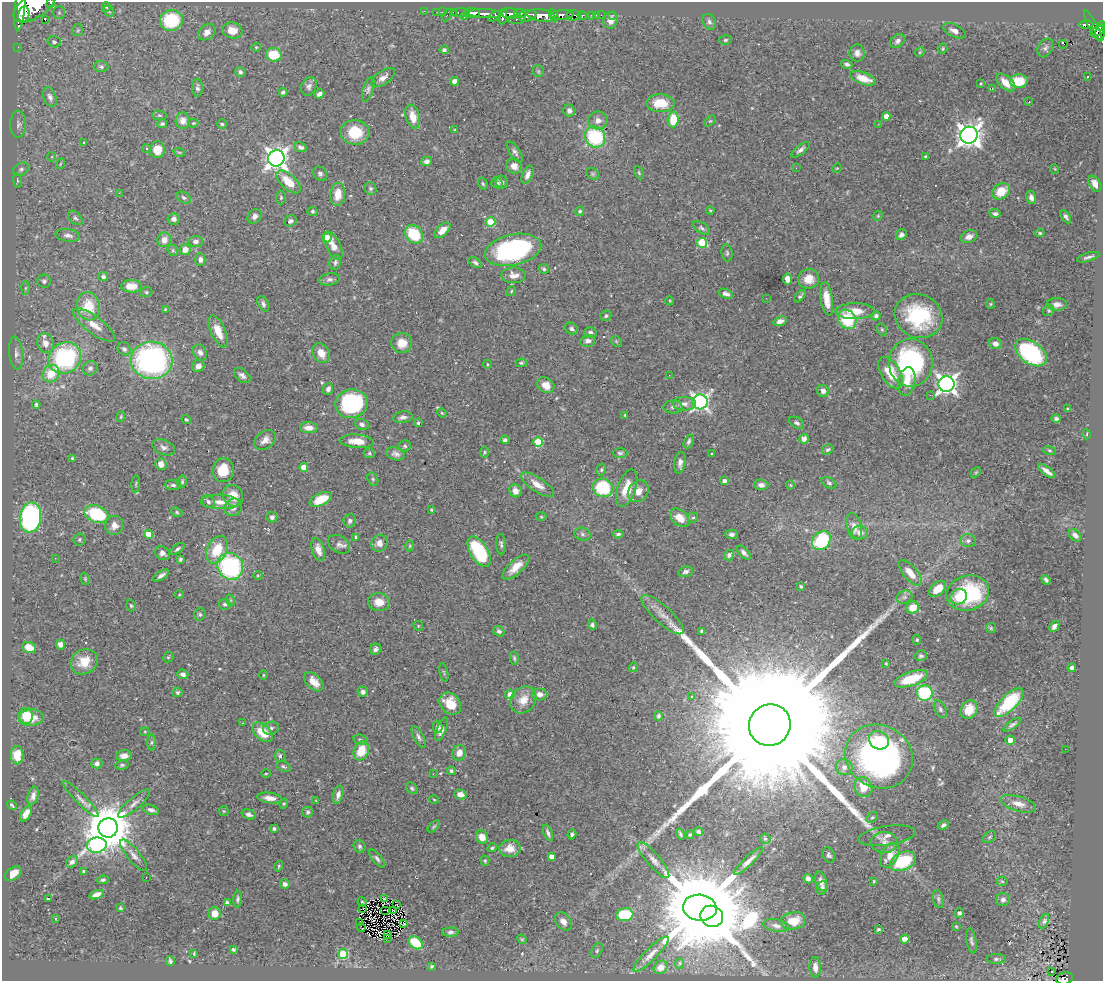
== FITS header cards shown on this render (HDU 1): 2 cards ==
NAXIS1  =                 1101
NAXIS2  =                  979

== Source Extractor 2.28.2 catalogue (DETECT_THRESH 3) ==
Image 1101 x 979 px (HDU 1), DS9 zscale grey, 1 PNG px = 1 image px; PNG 1105 x 983 px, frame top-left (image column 1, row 979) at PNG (2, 2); each listed source drawn as its Kron ellipse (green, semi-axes under 4 px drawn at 4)
Background 0.64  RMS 0.021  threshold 0.0628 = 3 sigma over >= 5 px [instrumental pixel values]
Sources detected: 518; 5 with non-positive FLUX_AUTO (blend fragments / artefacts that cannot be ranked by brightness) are neither listed nor drawn; of the other 513, the 500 brightest by FLUX_AUTO listed and drawn (13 fainter detections omitted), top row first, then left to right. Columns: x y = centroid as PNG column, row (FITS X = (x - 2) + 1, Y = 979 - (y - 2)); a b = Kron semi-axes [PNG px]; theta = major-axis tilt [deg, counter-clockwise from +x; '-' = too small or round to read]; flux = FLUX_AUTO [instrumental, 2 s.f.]
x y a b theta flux
51 3 3 2 - 190
35 6 24 12 34 7600
106 7 4 4 - 1.6
20 9 21 5 84 4400
109 11 6 5 - 2.3
424 11 2 2 - 17
436 12 2 2 - 16
442 12 2 2 - 17
453 12 3 2 - 35
461 12 9 3 1 110
59 13 6 5 - 3
472 13 8 5 2 1700
520 13 6 3 -9 460
24 14 8 5 79 2300
485 14 18 4 -2 1900
510 14 8 5 -3 860
447 15 7 3 63 100
541 15 14 6 -8 3200
554 15 6 3 -67 670
562 15 11 5 3 1500
573 15 7 5 4 320
592 15 3 3 - 65
596 15 2 2 - 13
601 15 2 2 - 16
613 15 2 2 - 14
494 16 7 4 29 410
527 16 9 5 11 1200
582 16 4 3 - 170
464 17 4 3 - 26
503 17 8 4 79 640
45 20 3 2 - 2
171 20 11 10 - 82
517 20 9 4 1 280
611 20 8 7 - 9
709 22 8 6 -61 4.5
1086 25 7 3 1 280
1093 26 17 4 -63 320
1101 26 5 4 - 350
78 30 6 5 - 2.6
232 30 10 8 -11 16
954 31 12 6 -26 7.3
1098 31 8 4 35 530
207 32 9 7 40 7.2
1100 34 7 4 -89 370
725 40 6 4 16 2.4
898 41 8 6 37 5.3
54 42 7 5 -19 3.3
1063 44 4 2 - 5.6
18 47 2 2 - 13
256 47 5 4 - 1.6
1045 48 10 7 59 4.6
943 49 5 5 - 2.1
444 50 4 4 - 4.3
920 52 5 4 - 1.6
857 53 8 7 - 6.6
274 55 8 6 -8 41
847 64 6 4 -16 3.9
101 67 7 5 -3 3.1
538 71 6 5 - 2.2
240 72 5 5 - 3.5
1087 77 3 2 - 1.3
383 78 13 7 35 8.2
863 78 13 6 -19 22
455 81 4 4 - 12
1019 81 9 7 1 39
1006 82 11 6 -40 18
981 83 3 2 - 1.4
309 86 10 7 66 5.1
197 88 9 5 -90 4.3
368 89 12 5 72 4.2
992 89 3 2 - 1.2
283 92 4 3 - 3.1
319 94 5 4 - 4.9
50 97 10 6 -68 5.9
1029 102 3 2 - 1.7
660 103 14 9 -1 34
569 111 6 5 - 6.1
159 115 7 4 -6 2.2
886 116 4 4 - 15
413 117 12 7 -76 17
673 119 8 5 86 35
598 120 10 9 - 9.1
183 121 8 7 - 9.1
710 121 6 4 43 1.8
193 123 5 4 - 1.6
18 124 13 8 89 6.9
162 124 5 3 - 2.8
222 124 4 4 - 1.9
878 124 3 3 - 1.5
455 130 3 3 - 1.4
355 132 14 12 -7 43
969 135 9 8 - 1200
595 137 11 9 -53 110
84 142 3 2 - 1.3
301 147 6 4 -22 4
146 149 4 3 - 1.7
157 150 8 7 - 21
800 150 11 4 38 4.8
179 152 6 3 -18 1.4
515 152 12 5 -56 4.8
52 157 5 3 - 1.5
926 157 4 3 - 2.2
276 158 8 8 - 980
427 161 6 4 15 5
60 164 5 3 - 1.4
514 166 8 7 - 9.8
796 168 2 2 - 4
837 168 5 3 - 1.2
21 169 8 6 28 3.9
1055 169 5 3 - 1.1
639 173 7 4 -64 1.9
320 174 8 6 -45 3.6
593 174 7 5 -32 2.3
527 175 9 5 67 7.3
17 181 7 3 -81 1.7
288 182 15 7 -41 27
502 182 6 6 - 4.4
497 183 6 5 - 3.4
483 184 6 4 -71 2.1
1095 184 9 5 -59 9.6
370 188 6 5 - 2.7
1001 191 9 7 29 26
119 193 2 2 - 25
338 194 11 7 82 20
1031 197 7 5 -74 5.3
184 198 8 5 -30 3.1
281 198 7 5 89 2.2
710 210 4 3 - 1.3
312 211 5 5 - 2.4
580 211 5 4 - 2.9
995 213 5 4 - 4.1
255 216 8 6 49 6.1
878 216 5 4 - 1.7
1066 217 7 4 -58 3.8
75 218 8 5 -46 3.3
174 219 6 5 - 5.9
290 221 6 5 - 3.5
490 222 5 4 - 68
701 228 9 5 -33 3.6
442 230 10 5 44 15
1040 233 4 3 - 2
414 234 10 8 -46 55
68 235 12 6 -9 7
901 235 6 5 - 5.5
969 237 9 6 23 8.8
327 238 5 4 - 39
164 240 7 6 - 11
196 241 7 5 4 5.1
702 243 5 5 - 51
333 246 15 7 -64 13
173 250 6 5 - 2.1
185 250 5 5 - 11
513 250 28 15 12 220
727 253 8 5 -82 3
1088 257 11 3 17 4
200 259 6 5 - 5.6
335 262 7 5 77 3.5
475 263 7 4 -33 3.8
544 269 5 4 - 2.3
514 275 12 8 -1 11
103 276 5 4 - 3.7
329 279 10 6 10 4.5
787 279 5 4 - 11
809 279 10 9 - 19
44 281 7 6 - 3.5
131 286 10 6 0 14
25 288 6 4 88 2.3
511 291 5 4 - 1.6
146 292 6 5 - 2
726 294 7 4 -20 5.7
800 296 7 4 50 3
766 298 2 2 - 2.8
827 299 17 6 -82 18
670 301 4 3 - 1.2
263 304 8 5 -66 3.8
990 304 5 4 - 1.6
1057 304 10 6 -3 8.3
88 306 14 11 -78 36
165 309 4 3 - 1.4
1049 310 6 5 - 2.3
855 311 19 8 1 25
606 316 6 5 - 2.5
876 316 5 4 - 3.3
919 316 24 21 -26 110
847 319 10 8 -52 61
780 321 7 4 18 6.7
94 325 25 8 -37 19
572 329 7 5 -37 3.8
882 329 6 4 -68 2
218 331 17 7 -66 18
590 332 6 5 - 3.9
588 341 7 5 13 5.9
616 341 6 4 -45 2.2
45 343 10 8 -69 12
402 343 10 10 - 18
995 344 6 5 - 7.9
124 349 7 6 - 4
200 352 8 6 -56 6.1
16 353 16 7 -85 7.9
321 353 10 8 -56 16
1031 353 18 11 -34 190
65 358 17 15 39 180
152 360 21 18 -7 330
521 363 5 3 - 1.9
911 363 24 22 -90 220
487 364 4 3 - 1.3
198 366 6 6 - 8.2
90 368 7 6 - 4.6
890 373 17 9 -59 37
51 374 9 8 - 31
242 375 9 6 -40 5.5
669 375 2 2 - 4.3
907 381 14 8 79 17
946 384 8 8 - 810
546 385 9 7 -31 15
328 389 6 5 - 4.4
823 391 6 6 - 8.3
930 395 2 2 - 4.6
700 402 7 7 - 470
352 404 16 14 9 150
684 404 11 6 -1 7.3
36 405 4 3 - 2.4
673 407 9 6 2 4.6
1068 409 3 3 - 2.7
442 413 5 4 - 1.5
625 415 3 2 - 1.3
121 417 5 4 - 1.7
403 417 10 6 10 5.3
1056 419 4 4 - 3.3
186 420 5 3 - 1.7
418 423 3 3 - 2.4
797 423 8 5 -31 3.9
362 424 7 5 -22 4.6
309 428 9 5 -3 13
1087 434 5 3 - 1.7
804 439 5 4 - 6.8
265 440 12 8 35 9.6
505 440 4 4 - 3.1
357 441 17 6 -4 20
689 441 7 4 64 3.3
538 442 5 5 - 67
405 446 6 5 - 2.6
164 447 12 7 -22 6.1
828 449 6 4 32 3.1
1049 450 6 3 -19 1.7
484 452 5 3 - 1.6
369 453 5 5 - 2.2
620 453 7 4 -1 3
396 454 9 6 -16 6
712 454 3 3 - 1.2
72 458 3 3 - 1.6
680 463 11 5 82 6.2
161 464 6 5 - 10
304 467 4 4 - 23
223 470 12 10 80 29
601 470 6 4 77 2.4
1047 471 10 3 -38 7.4
976 472 6 4 45 1.7
373 479 7 5 -70 2.4
724 481 4 4 - 5.1
182 482 6 4 77 2.5
829 483 8 5 -30 3.1
136 484 9 3 85 1.8
537 484 19 7 -33 16
173 485 8 5 -2 3.4
761 485 7 5 -5 6.9
790 485 4 4 - 1.4
603 488 10 9 - 86
627 488 19 9 72 27
515 491 6 6 - 10
638 491 11 9 55 13
233 496 11 9 -63 20
321 499 12 6 24 31
208 502 7 6 - 4.1
220 502 19 7 -3 15
233 507 9 8 - 8.9
431 510 4 3 - 1.4
177 512 6 4 -25 2.1
96 514 12 8 -19 110
30 517 15 10 82 250
272 517 5 5 - 4.3
541 517 5 3 - 1.4
680 518 11 7 -42 22
693 518 5 5 - 2.4
350 521 7 6 - 3.5
114 525 9 9 - 8.9
854 527 14 7 -75 11
860 533 8 6 -4 7.9
148 534 4 4 - 20
582 534 8 6 -17 3.6
618 534 5 3 - 2.7
731 534 6 4 -2 4.4
1075 535 7 5 -41 6.4
356 537 4 4 - 2
79 539 6 6 - 2.7
822 541 10 8 47 98
968 541 7 6 - 4.8
379 543 8 8 - 9.4
339 544 12 8 -32 6.3
501 544 10 5 -85 3.7
410 546 5 3 - 1.5
177 549 8 4 37 3.1
318 549 12 6 -73 10
217 550 14 10 64 39
479 552 17 8 -58 100
162 553 8 6 -35 6.8
744 553 8 5 -44 5.4
729 555 5 5 - 5
55 558 2 2 - 3.4
180 559 4 3 - 2.9
230 566 14 12 -53 180
516 567 16 7 43 18
686 572 7 5 17 4.4
910 573 15 7 -49 17
161 575 9 4 32 5.7
258 575 4 3 - 1.3
85 579 6 4 -72 1.8
1046 580 5 3 - 2.9
801 586 4 4 - 2.2
938 589 10 6 41 20
968 593 21 17 17 130
179 594 4 4 - 1.4
904 597 8 6 21 3.8
959 597 8 7 - 15
230 600 6 4 -72 1.6
379 602 11 9 -3 16
225 604 6 5 - 3.1
131 606 6 4 -72 2.1
913 607 6 6 - 24
200 614 6 5 - 2.7
663 615 27 8 -42 17
592 625 5 4 - 3.2
418 626 5 4 - 1.6
1054 626 6 4 49 4.6
991 628 5 5 - 1.9
499 631 6 5 - 3.3
702 631 4 3 - 2.6
917 640 5 4 - 1.7
60 644 5 4 - 7
29 648 7 5 -18 14
376 649 6 5 - 4.4
921 656 6 5 - 3
168 657 5 4 - 1.9
514 658 7 4 -81 2.3
84 662 14 12 34 26
886 663 3 3 - 1.3
633 667 5 4 - 1.5
1072 668 4 4 - 4
444 672 9 3 -79 1.8
183 674 5 4 - 4.8
263 675 5 3 - 1.3
911 679 17 7 19 45
314 682 11 7 -45 13
177 692 5 5 - 2.7
363 692 5 5 - 4.9
925 693 8 7 - 140
510 694 5 4 - 17
540 694 7 6 - 8.1
691 696 3 3 - 1.7
523 700 14 12 50 18
1009 702 19 8 45 71
450 704 12 9 -47 31
940 709 9 5 -63 3.9
969 710 10 8 60 17
26 716 8 7 - 33
658 716 5 4 - 3.2
31 718 12 8 5 21
243 723 2 2 - 1.1
770 725 21 20 - 170000
1012 725 10 4 34 3.9
438 727 6 5 - 6.6
271 728 8 6 19 4
441 729 12 4 68 7.2
145 732 4 4 - 1.4
263 732 12 7 -41 31
419 737 12 5 -63 4.4
361 740 7 5 -17 3.1
879 740 10 9 - 28
1010 740 5 4 - 11
151 742 8 4 89 2.6
1065 749 2 2 - 4.3
361 751 10 7 69 34
459 753 8 6 71 12
17 755 9 6 -89 26
124 756 8 5 3 10
280 756 6 5 - 2.3
879 756 35 31 -30 460
97 763 5 5 - 4.7
122 765 6 4 9 2.7
283 767 7 5 -27 3
844 767 8 8 - 6.5
451 771 4 4 - 2.6
266 773 5 3 - 1.3
433 774 2 2 - 5.4
863 787 10 8 -68 24
412 788 7 5 -46 2.6
460 794 6 5 - 10
338 795 9 5 74 6.9
33 796 9 5 75 6.2
270 798 12 5 -8 11
81 799 24 5 -46 9.3
434 800 4 3 - 1.3
316 801 4 2 - 1.2
134 804 20 6 41 9
284 804 5 4 - 2
1018 804 18 7 -17 12
12 805 5 3 - 1.8
151 810 8 5 -16 5.2
224 811 5 5 - 1.6
308 812 5 5 - 3
26 814 8 5 60 12
249 814 7 5 -17 4.6
872 817 6 4 46 2
943 825 6 4 25 3.1
434 826 7 3 45 2
108 828 10 9 - 7400
274 829 4 3 - 3
698 832 4 4 - 4
548 833 8 3 -68 4
572 834 5 4 - 3.2
680 834 6 3 -59 2.6
690 835 4 3 - 1.6
887 836 29 9 8 10
482 837 7 5 -64 14
989 837 7 5 38 2.8
765 839 5 5 - 2.8
884 842 13 10 1 10
97 845 10 7 7 220
360 846 6 5 - 3.3
492 848 5 4 - 2.2
510 848 11 8 4 17
133 855 19 6 -51 8.2
829 855 8 6 -62 3.6
890 855 13 8 63 18
551 856 4 4 - 9.9
377 858 11 4 -50 3.9
653 860 23 6 -49 12
485 861 5 4 - 1.9
748 861 19 4 44 8.5
903 861 14 8 25 89
72 862 7 5 43 5
279 866 5 3 - 1.8
84 871 4 3 - 2.3
13 874 9 6 36 13
146 877 2 2 - 1.1
808 879 5 4 - 5.3
103 880 6 3 7 2.4
821 881 10 5 -74 7.3
874 881 3 2 - 1.2
1002 881 5 5 - 2
285 884 5 4 - 5.1
822 888 7 5 55 4.2
97 894 7 4 20 8.5
49 898 3 3 - 23
384 898 2 2 - 1.3
238 899 8 4 87 3.3
938 899 9 5 -78 3.5
1003 900 7 6 - 4.8
362 902 5 4 - 1.8
227 903 4 4 - 3.6
397 904 4 2 - 1.7
120 908 4 3 - 1.7
700 908 17 13 -5 33000
363 909 2 2 - 1.1
385 910 5 2 - 2.1
394 911 4 2 - 1.6
215 913 6 6 - 13
959 913 5 4 - 3.4
625 915 8 6 5 65
712 916 11 10 - 6500
55 919 3 2 - 13
563 921 10 7 -52 11
793 921 13 8 10 28
1044 921 8 4 66 2.5
360 923 3 2 - 2.2
404 923 3 2 - 2.1
776 926 13 6 -10 6.7
361 927 4 2 - 2
956 927 3 2 - 1.4
879 929 3 3 - 1.8
450 932 8 4 1 3.5
387 935 3 2 - 2
388 938 2 2 - 1.1
522 939 5 4 - 1.7
905 939 4 4 - 27
971 941 13 5 -79 4
416 943 8 5 -37 51
234 949 3 3 - 3.7
597 951 8 5 63 3
194 954 4 2 - 1.3
343 954 5 5 - 76
651 954 24 6 45 12
996 959 10 5 0 3.5
170 961 5 3 - 2.6
680 963 5 3 - 1.1
432 966 4 3 - 2
661 967 7 6 - 9.2
815 967 10 6 -87 11
1052 971 3 2 - 4.4
1065 978 8 6 15 260
At the frame edge (FLAGS 8, measured only in part): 4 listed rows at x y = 51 3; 35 6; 1101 26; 1065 978
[13 fainter detections neither listed nor drawn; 5 non-positive-flux detections neither listed nor drawn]